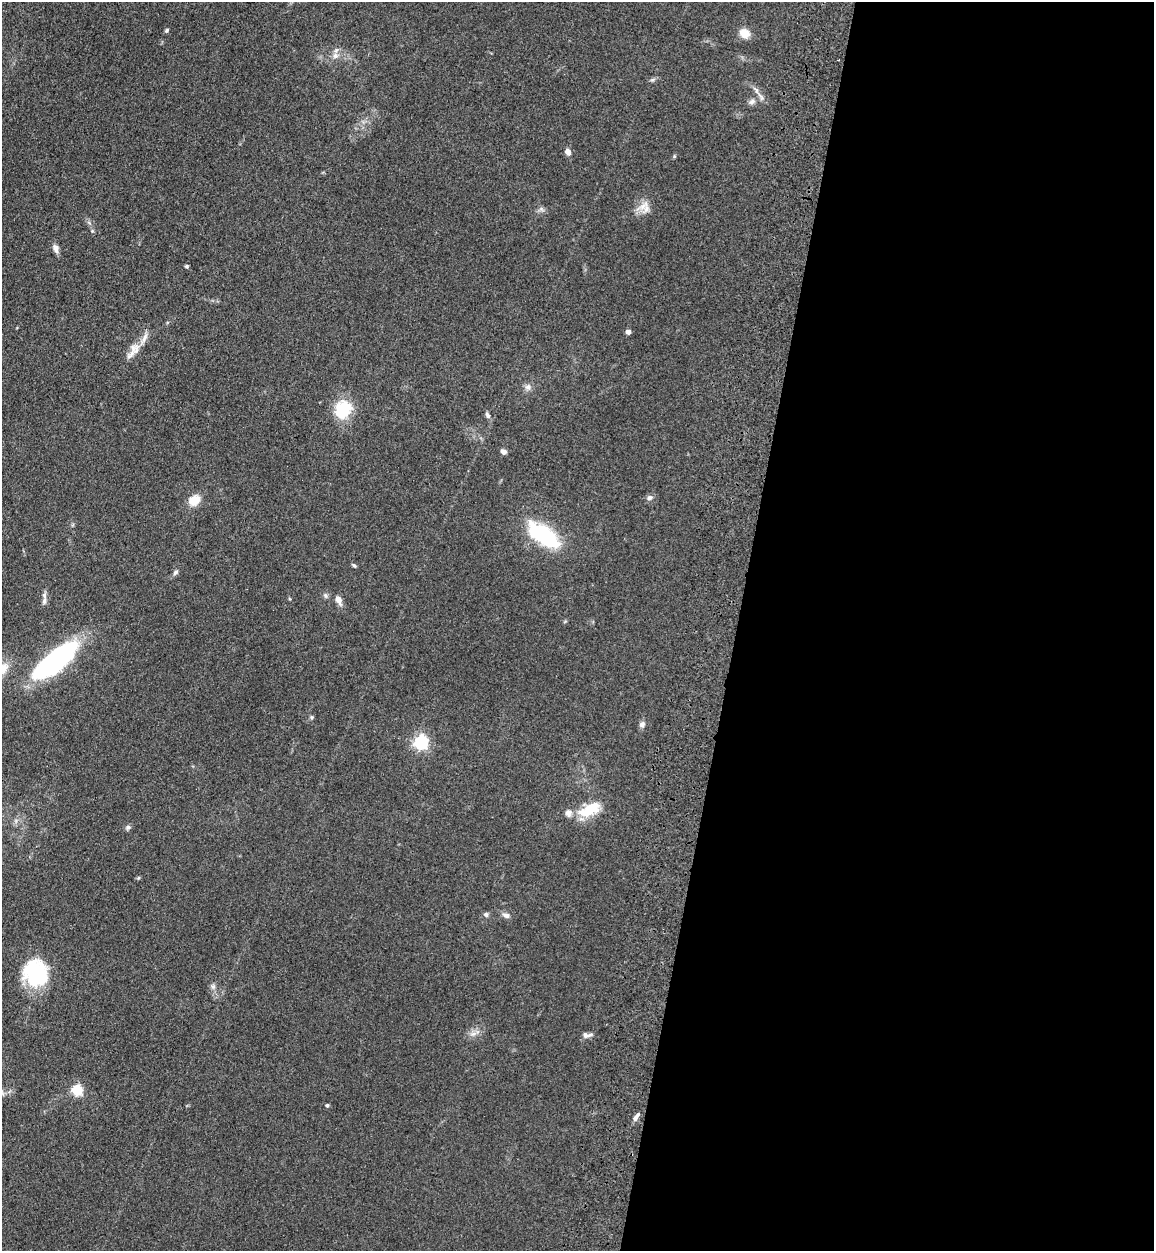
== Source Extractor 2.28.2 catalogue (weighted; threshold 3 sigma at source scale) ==
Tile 12 of 4 x 4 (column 4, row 3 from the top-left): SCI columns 3818-4969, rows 1285-2533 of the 5209 x 5064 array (HDU 1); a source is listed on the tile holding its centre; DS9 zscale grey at full resolution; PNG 1156 x 1253 px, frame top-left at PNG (2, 2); no overlay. Shown black and unused: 36% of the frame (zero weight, under 3 of 4 exposures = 6% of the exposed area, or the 3 px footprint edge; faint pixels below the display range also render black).
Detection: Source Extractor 2.28.2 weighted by HDU 2 'WHT'; one run over the whole footprint, this tile lists its part. Background 0.135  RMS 0.0077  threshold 0.0348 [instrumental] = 3 sigma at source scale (4.5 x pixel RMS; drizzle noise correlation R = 1.50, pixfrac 1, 0.05/0.05 arcsec/px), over >= 5 px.
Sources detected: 49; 2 inside a brighter object's white glare — not listed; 4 inside a brighter listed object's ellipse — not listed separately; the other 43 listed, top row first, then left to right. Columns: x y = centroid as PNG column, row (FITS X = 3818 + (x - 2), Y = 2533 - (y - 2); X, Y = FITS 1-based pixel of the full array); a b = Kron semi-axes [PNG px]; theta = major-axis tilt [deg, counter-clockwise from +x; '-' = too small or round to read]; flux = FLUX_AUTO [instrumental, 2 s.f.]
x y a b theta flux
166 30 6 4 43 1.2
745 33 8 7 - 15
335 56 8 8 - 3.8
652 80 7 4 18 1.4
756 90 13 4 -54 3.2
752 102 9 7 20 2.9
568 152 6 5 - 5
674 156 5 4 - 0.82
644 205 24 7 34 6.8
541 209 7 5 -35 1.8
56 248 11 7 -71 3.6
187 266 4 4 - 1.1
628 332 4 4 - 3.9
135 348 15 14 - 8
528 387 9 9 - 3.4
343 409 24 20 62 25
487 415 8 5 -65 2.1
503 451 6 5 - 3.1
649 498 8 6 24 2.3
194 500 15 11 35 11
543 535 46 20 -36 54
354 566 6 4 -48 1.2
175 572 8 5 50 1.9
325 595 7 6 - 1.8
290 599 4 4 - 0.72
338 600 11 7 -66 4.9
44 601 12 5 82 3
58 661 46 21 59 71
3 668 17 12 54 10
312 717 5 5 - 1.1
642 724 8 7 - 2.8
420 742 6 6 - 160
587 811 26 17 12 21
128 827 8 6 25 1.8
486 915 7 6 - 1.7
506 915 11 6 -11 3.1
35 973 32 28 -81 51
213 987 8 6 -88 2.4
473 1034 11 6 13 3.5
587 1035 13 6 1 3.3
77 1090 5 5 - 72
327 1105 4 4 - 1.3
636 1117 12 5 58 3.3
Isophote crosses this tile's border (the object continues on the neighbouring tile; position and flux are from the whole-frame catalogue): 1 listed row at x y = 3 668